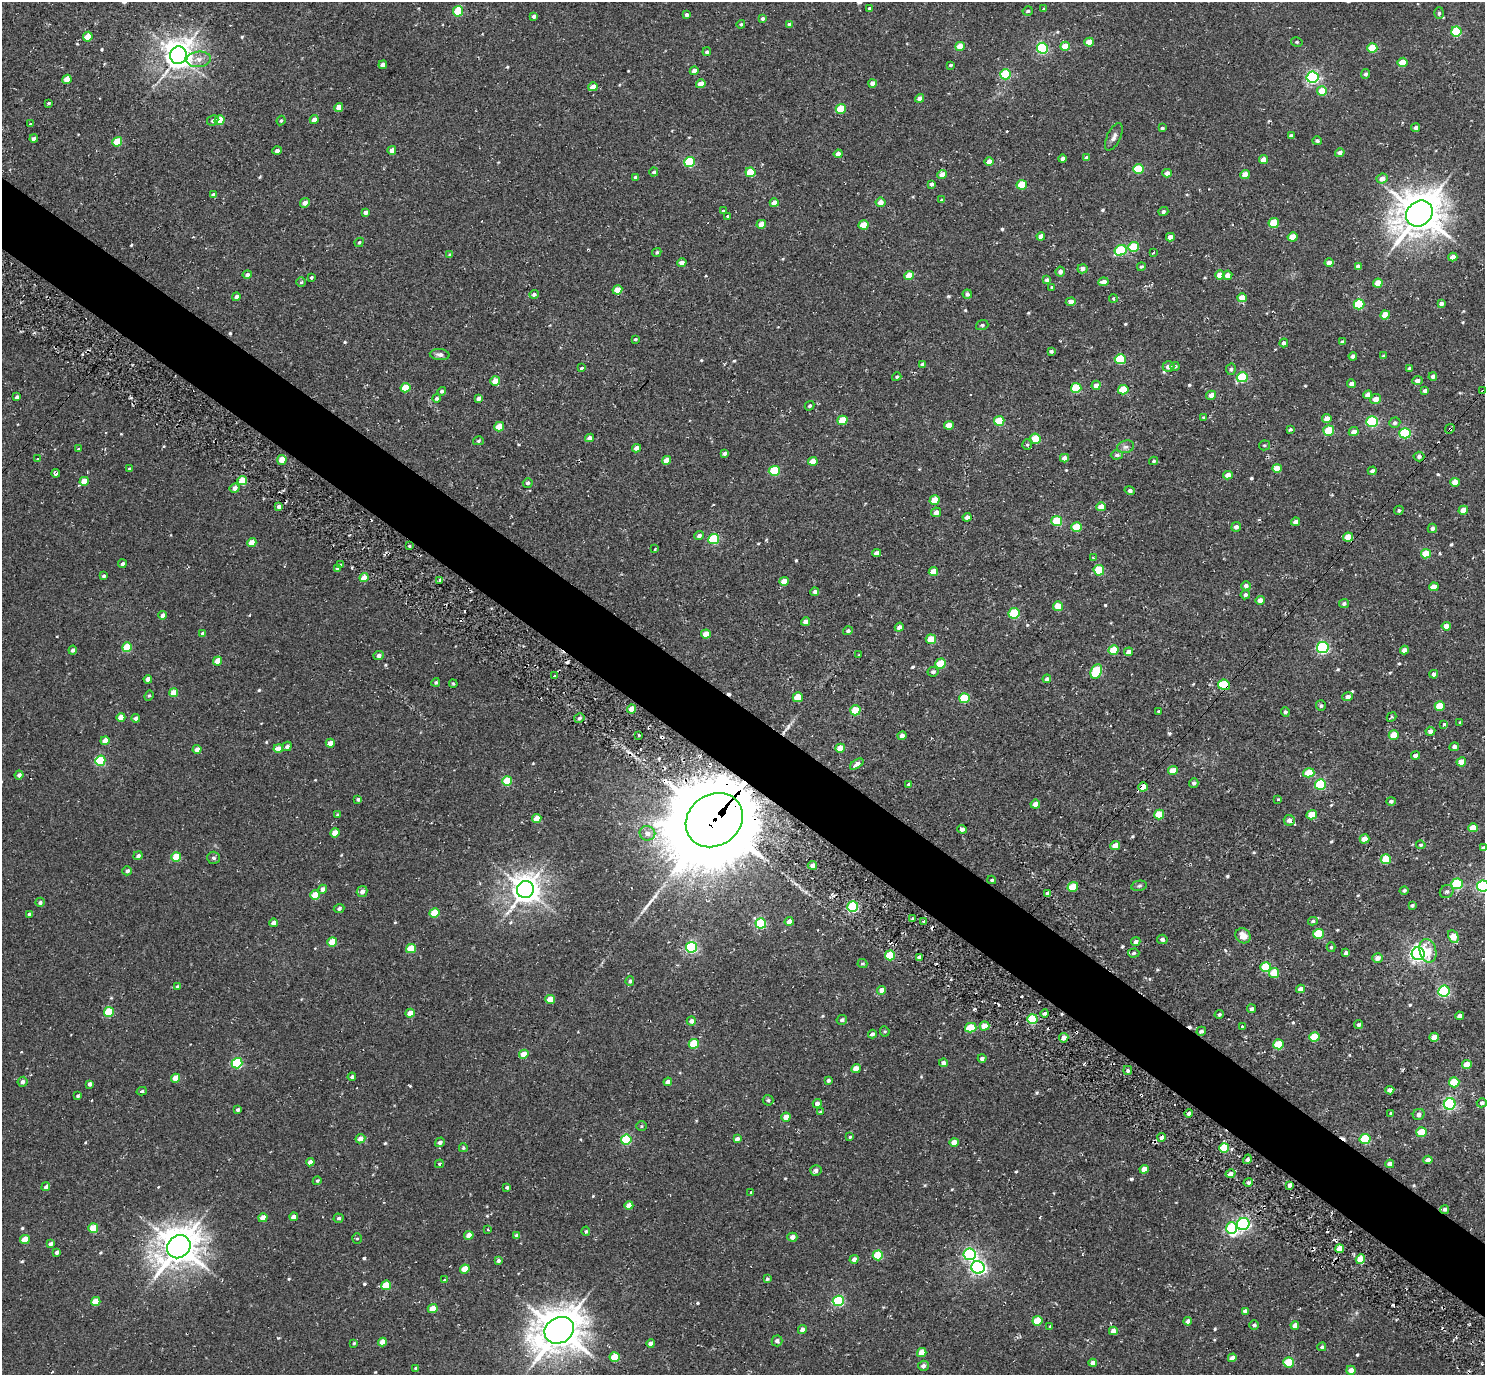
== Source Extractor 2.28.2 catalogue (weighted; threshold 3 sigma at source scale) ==
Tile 6 of 4 x 4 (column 2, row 2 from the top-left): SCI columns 1523-3005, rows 2944-4316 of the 5972 x 5985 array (HDU 1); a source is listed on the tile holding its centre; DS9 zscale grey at full resolution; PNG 1487 x 1377 px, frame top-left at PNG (2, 2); each listed source drawn as its Kron ellipse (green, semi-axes under 4 px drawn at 4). Shown black and unused: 5% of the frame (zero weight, under 2 of 3 exposures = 3% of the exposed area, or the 3 px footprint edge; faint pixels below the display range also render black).
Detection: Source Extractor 2.28.2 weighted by HDU 2 'WHT'; one run over the whole footprint, this tile lists its part. Background 0.0401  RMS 0.011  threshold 0.0506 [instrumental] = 3 sigma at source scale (4.5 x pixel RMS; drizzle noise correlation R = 1.50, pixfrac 1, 0.05/0.05 arcsec/px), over >= 5 px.
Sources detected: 616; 1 inside a brighter object's white glare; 16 cosmic-ray / hot-pixel residue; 2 long thin detections or spike segments (spike, bleed or trail) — neither listed nor drawn; of the other 597, all 500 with FLUX_AUTO >= 1.53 (the completeness limit of this list) listed and drawn (97 fainter detections not listed), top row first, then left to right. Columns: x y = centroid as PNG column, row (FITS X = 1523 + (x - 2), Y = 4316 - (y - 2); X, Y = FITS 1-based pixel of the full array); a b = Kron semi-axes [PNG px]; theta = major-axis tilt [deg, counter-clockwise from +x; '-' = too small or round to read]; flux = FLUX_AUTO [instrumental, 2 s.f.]
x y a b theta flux
870 8 3 3 - 1.9
1044 9 3 3 - 1.6
458 11 5 5 - 47
1028 11 5 4 - 2.2
1439 13 6 5 - 2.1
686 15 4 4 - 3.1
534 16 4 3 - 3.7
762 18 4 3 - 2.5
741 24 4 4 - 1.8
789 24 4 4 - 3.3
1456 31 5 5 - 69
88 37 5 4 - 18
1089 42 5 4 - 15
1297 42 6 4 -13 1.8
960 46 5 4 - 15
1065 46 5 4 - 21
1042 48 5 5 - 130
1372 48 5 5 - 31
707 52 4 4 - 2.5
178 55 9 8 - 1600
199 59 12 8 5 7.4
1403 62 5 4 - 19
383 65 4 4 - 8
950 65 3 3 - 1.6
694 71 4 4 - 9.4
1005 74 5 5 - 78
1366 74 5 4 - 2.9
1312 77 6 5 - 210
67 79 5 4 - 16
873 83 4 4 - 7.2
701 84 5 4 - 14
593 87 4 4 - 12
1322 91 5 5 - 27
920 98 5 4 - 5.4
48 103 3 3 - 2.3
339 107 4 4 - 13
841 109 5 5 - 34
314 119 4 4 - 6.4
213 120 6 5 - 2.5
219 120 5 4 - 33
281 120 5 3 - 1.6
31 124 3 3 - 6.8
1416 127 4 4 - 2.9
1162 128 3 3 - 1.8
1291 135 4 3 - 2.2
1114 137 15 6 64 5.1
34 138 4 3 - 3.7
1317 141 5 4 - 2.7
117 142 5 4 - 35
392 150 4 4 - 9.1
277 151 4 4 - 4
1340 153 5 4 - 4.8
838 154 4 4 - 7
1087 158 4 4 - 5.2
1062 159 4 4 - 4.2
1264 159 4 4 - 9
689 162 5 5 - 78
989 162 4 4 - 11
1138 169 5 5 - 53
654 172 4 4 - 2.6
750 172 5 5 - 38
1167 173 4 4 - 6.3
942 174 5 4 - 10
1245 174 5 4 - 13
635 177 4 3 - 2
1382 179 5 5 - 8.9
931 184 4 4 - 3.3
1022 185 5 5 - 32
213 195 4 3 - 3.3
942 200 4 3 - 2.4
880 202 5 4 - 8.7
305 203 5 4 - 5.5
774 203 5 4 - 13
723 211 3 3 - 33
1163 211 5 4 - 2.9
365 212 4 4 - 4.4
1419 214 14 12 40 3600
728 216 4 3 - 1.6
1274 223 5 5 - 35
761 224 5 4 - 12
864 225 5 4 - 25
1041 236 4 4 - 8.5
1170 237 4 4 - 7.5
1293 237 5 4 - 18
359 242 5 4 - 1.8
1133 247 5 5 - 48
1120 250 6 5 - 73
657 252 5 4 - 2.1
1153 253 3 2 - 1.7
450 255 4 4 - 1.9
1453 257 4 4 - 9.9
682 263 5 4 - 5.6
1329 263 4 4 - 6.9
1358 266 4 4 - 4.4
1141 267 4 4 - 1.7
1082 269 5 4 - 5.3
1060 272 5 4 - 4.3
247 274 5 4 - 3.3
909 275 5 4 - 18
1220 275 5 4 - 14
1228 275 5 4 - 7.3
311 277 4 3 - 1.6
1047 280 4 4 - 3.8
301 282 4 4 - 1.6
1103 282 5 4 - 6.4
1378 283 5 4 - 15
1052 287 4 4 - 1.7
617 290 5 4 - 17
534 294 5 4 - 3.3
967 294 4 4 - 3.1
236 297 4 4 - 4.9
1113 298 4 4 - 2.2
1242 298 5 4 - 15
1071 302 5 4 - 7.6
1441 303 4 4 - 4
1359 304 5 5 - 59
1385 315 5 4 - 18
982 325 6 5 - 2.3
635 339 4 3 - 1.6
1342 342 4 3 - 2
1284 343 4 4 - 3.7
1051 351 4 3 - 2.2
440 355 10 5 -5 4
1353 356 4 4 - 4.6
1383 356 4 3 - 2.3
1120 359 5 5 - 63
922 364 4 3 - 2.9
1175 366 5 4 - 2.4
1168 367 6 5 - 7
581 368 3 3 - 11
1410 368 4 3 - 2.5
1231 369 5 5 - 2.5
1433 376 4 4 - 3.2
897 377 4 4 - 1.7
1242 377 5 5 - 78
1417 380 5 4 - 4
495 381 5 4 - 18
1352 384 4 4 - 4.9
1096 385 4 4 - 6.5
406 388 5 4 - 28
1076 388 5 5 - 47
1123 390 5 4 - 33
442 391 4 4 - 2.6
1425 391 4 3 - 3.8
1483 391 3 3 - 8
1211 395 5 4 - 7
1368 395 4 4 - 8
17 397 4 3 - 3
436 398 4 4 - 2.6
478 398 4 4 - 4
1376 399 5 5 - 9.1
809 406 5 4 - 1.9
1204 418 4 4 - 1.6
1327 419 4 4 - 9
842 420 5 4 - 27
999 421 5 5 - 40
1372 422 6 5 - 100
1395 423 5 5 - 2.8
949 425 5 4 - 17
499 427 5 4 - 20
1450 429 5 3 - 19
1290 430 4 3 - 1.8
1329 431 5 5 - 42
1354 432 5 4 - 7.2
1405 433 5 5 - 97
590 438 4 4 - 6.2
1036 439 5 5 - 36
478 441 5 4 - 1.8
1027 445 5 5 - 1.8
1264 445 5 5 - 1.9
1125 447 8 6 15 3.7
636 448 4 4 - 6.4
78 449 3 3 - 4.1
724 453 4 3 - 3.1
1117 455 6 4 2 3.3
1419 456 5 5 - 3.4
1064 458 4 4 - 7.6
37 459 3 3 - 4.1
282 460 5 4 - 24
666 460 4 4 - 12
813 461 5 4 - 14
1154 461 4 4 - 1.8
1277 468 5 4 - 16
129 469 3 3 - 1.7
774 471 5 5 - 52
1372 471 4 4 - 3.3
56 473 4 3 - 3.2
1228 475 5 4 - 9.5
242 480 5 4 - 29
84 481 5 4 - 16
1455 482 4 4 - 12
528 483 5 4 - 2.9
235 488 5 4 - 6.1
1130 490 5 4 - 3.2
934 500 5 4 - 20
279 507 4 3 - 6.1
1101 507 4 4 - 9.4
1399 510 5 4 - 2
1463 510 5 4 - 11
936 512 5 4 - 6.1
967 517 4 4 - 5.9
1057 521 5 5 - 60
1296 522 4 4 - 7.2
1077 527 5 5 - 37
1236 527 5 4 - 4.5
1432 528 5 4 - 3.6
699 536 5 4 - 3.8
1348 537 5 4 - 22
714 539 5 5 - 79
252 542 4 4 - 14
409 546 3 3 - 1.6
655 549 3 3 - 2.1
876 553 4 4 - 5.4
1426 554 5 4 - 27
1093 558 3 3 - 1.8
122 564 4 4 - 3
341 564 3 3 - 2.2
337 569 3 3 - 3.9
1099 570 5 5 - 42
933 571 5 4 - 14
104 576 3 3 - 2
364 578 4 4 - 15
440 580 3 3 - 1.5
784 581 5 4 - 12
1246 586 5 4 - 4.4
1434 587 5 4 - 14
815 592 4 4 - 3.4
1245 595 5 4 - 2.6
1260 600 5 4 - 7.9
1344 603 5 4 - 2.6
1058 606 5 5 - 22
1014 613 5 5 - 66
163 615 4 4 - 7.3
806 622 4 4 - 8.8
1446 626 5 4 - 9.8
899 627 4 4 - 4.5
848 631 5 4 - 2.5
203 633 4 4 - 4.5
706 634 5 4 - 11
931 639 5 5 - 22
127 647 5 4 - 41
1323 647 6 5 - 170
73 650 4 4 - 3.4
1114 650 5 5 - 31
1404 650 4 4 - 6.6
1129 652 4 4 - 6.7
859 654 3 3 - 1.8
379 656 5 4 - 4.4
217 661 5 4 - 17
941 663 5 5 - 40
1096 671 7 5 65 68
933 672 5 5 - 3.6
1434 674 4 4 - 4
555 676 3 2 - 2.4
148 679 4 4 - 8.7
1047 679 4 4 - 3.1
436 682 4 4 - 2.1
453 684 4 3 - 1.6
1224 685 6 5 - 60
174 693 4 4 - 18
149 696 5 4 - 1.6
798 697 5 5 - 24
1348 697 5 4 - 5.2
964 698 5 5 - 63
1321 706 5 5 - 2.1
1440 706 5 4 - 29
632 709 4 4 - 15
855 710 5 5 - 32
1159 711 3 3 - 2.1
1285 712 4 4 - 2.9
121 717 4 4 - 16
1392 717 5 4 - 1.6
136 718 4 4 - 4
579 718 5 4 - 2.8
1460 723 4 3 - 1.6
1444 724 3 3 - 3.6
1430 731 5 4 - 4.4
639 735 3 3 - 4.3
1394 735 5 4 - 19
902 736 4 4 - 7.8
105 741 4 4 - 11
330 743 4 4 - 8.4
287 746 5 4 - 4.3
1454 747 5 4 - 4.5
278 748 5 4 - 9.6
840 748 5 4 - 19
197 749 4 4 - 7.2
1415 755 4 3 - 4.5
100 761 5 5 - 79
1461 762 5 4 - 16
857 764 7 4 33 5.2
1173 771 5 4 - 17
1309 773 6 4 15 23
19 775 4 4 - 4.6
507 781 5 5 - 45
1194 783 5 4 - 3
909 784 3 3 - 2.1
1320 785 5 5 - 93
1143 787 5 4 - 21
358 799 4 3 - 2.4
1278 800 3 3 - 1.8
1391 801 4 4 - 2.7
1035 804 5 4 - 7.5
1159 814 5 5 - 34
337 815 4 3 - 1.8
1312 815 5 4 - 21
537 819 5 4 - 19
714 820 30 25 36 20000
1289 820 5 5 - 5.3
1473 828 5 4 - 17
962 829 4 4 - 3.4
335 833 4 4 - 14
647 833 8 7 - 7.2
1365 839 5 4 - 11
1115 845 5 4 - 13
1421 845 4 4 - 1.8
1484 848 4 4 - 3.6
138 856 5 4 - 3
176 857 5 4 - 37
214 858 6 6 - 3
1386 859 5 5 - 36
812 865 5 4 - 5.8
127 871 5 4 - 3.9
992 880 4 3 - 1.6
1457 884 6 5 - 78
1139 886 8 5 10 2.4
1483 886 6 5 - 180
1073 887 5 4 - 31
322 889 5 4 - 4.8
525 889 9 8 - 1600
1404 890 4 4 - 2.2
362 892 5 5 - 5.9
1447 892 7 6 - 3.1
1048 893 4 4 - 12
315 895 5 4 - 28
40 902 5 4 - 3.2
1412 905 4 3 - 2.3
853 907 5 5 - 120
339 909 5 4 - 3.1
434 913 5 4 - 33
29 914 3 3 - 1.7
913 919 3 3 - 1.7
789 921 4 4 - 9.4
924 921 3 3 - 8.4
1313 921 5 4 - 2.1
273 923 4 4 - 6.1
761 923 5 5 - 98
1318 934 5 5 - 53
1243 936 8 7 - 11
1453 937 7 5 -62 20
1162 939 5 4 - 3.5
332 942 5 4 - 25
1136 942 5 4 - 4.6
691 947 5 5 - 170
1331 947 5 4 - 1.6
411 948 5 4 - 24
1428 951 12 8 -76 17
1134 953 6 4 4 2.3
1346 953 4 3 - 3.1
1418 954 6 6 - 500
890 955 5 5 - 45
919 957 4 3 - 3.5
1378 958 5 4 - 5.7
862 963 5 4 - 1.7
1266 967 5 5 - 51
1274 973 5 5 - 32
630 981 5 4 - 2
177 987 4 3 - 1.9
1301 989 4 4 - 6.3
882 990 4 4 - 9.8
1444 991 6 5 - 150
550 999 5 4 - 17
1252 1009 4 4 - 3.1
109 1012 5 5 - 50
410 1013 5 4 - 13
1045 1013 4 3 - 3.3
1219 1014 4 4 - 2.5
1459 1016 4 4 - 3.6
1032 1019 5 5 - 59
842 1020 5 5 - 3.1
691 1021 4 4 - 5.2
1359 1025 4 4 - 2.6
984 1026 5 4 - 16
1242 1026 3 3 - 3.8
971 1028 5 4 - 37
885 1031 5 4 - 1.7
1201 1031 5 4 - 3.1
872 1034 4 4 - 3.5
1314 1037 5 5 - 32
1434 1037 5 4 - 14
1064 1038 5 4 - 8.2
694 1044 5 5 - 38
1278 1044 5 5 - 33
524 1054 5 4 - 16
982 1058 4 4 - 3.2
237 1063 5 5 - 90
943 1063 4 4 - 6.4
1467 1064 5 4 - 18
856 1069 5 4 - 14
1128 1070 4 4 - 2.3
352 1077 4 4 - 3
176 1078 5 4 - 19
828 1080 4 3 - 2.7
22 1082 5 5 - 4.3
668 1082 4 4 - 7.6
1454 1082 5 5 - 42
90 1084 4 4 - 4.7
1390 1090 4 4 - 5.9
142 1091 5 4 - 1.8
78 1096 3 3 - 2
768 1100 5 5 - 1.9
1482 1103 5 4 - 3
817 1104 4 4 - 6.1
1450 1104 6 5 - 180
238 1110 3 3 - 2.6
821 1111 3 3 - 7.1
1391 1113 4 3 - 1.5
1189 1114 4 3 - 3.6
1419 1114 6 5 - 4.8
786 1117 4 4 - 12
642 1126 5 5 - 1.5
1421 1132 5 5 - 34
850 1137 4 4 - 1.5
1162 1137 4 4 - 4.9
360 1139 5 4 - 9.4
737 1139 4 4 - 4.5
1365 1139 5 5 - 74
626 1140 5 5 - 80
440 1142 5 4 - 4
954 1142 4 4 - 12
463 1148 4 4 - 1.7
1224 1148 5 5 - 43
1247 1159 5 4 - 3.9
1428 1160 4 4 - 8.1
310 1162 4 4 - 7.3
439 1164 4 4 - 1.9
1390 1164 4 4 - 7.2
1144 1169 4 4 - 12
816 1170 5 5 - 3.9
1231 1174 5 4 - 6.6
317 1181 4 3 - 1.6
1248 1182 5 4 - 2.2
1289 1185 4 3 - 4.3
46 1187 4 4 - 3
507 1187 4 3 - 2.3
751 1192 3 3 - 8.6
629 1205 4 4 - 9.9
1445 1209 4 4 - 2.2
294 1217 4 4 - 10
263 1218 4 4 - 15
339 1218 5 4 - 2.2
1243 1224 6 6 - 220
93 1228 5 4 - 31
1232 1228 6 5 - 69
488 1229 3 2 - 1.6
586 1231 5 4 - 1.9
469 1235 5 4 - 9.2
517 1236 4 4 - 5
792 1237 5 4 - 6.1
357 1239 5 5 - 1.6
25 1240 5 4 - 22
50 1244 4 4 - 4
179 1247 12 11 - 2900
1340 1249 4 4 - 15
56 1252 4 3 - 3.1
970 1254 6 6 - 160
878 1255 5 5 - 51
854 1259 4 4 - 5.5
1360 1259 5 4 - 22
498 1261 3 3 - 3
978 1267 6 6 - 320
465 1269 5 4 - 21
767 1279 4 3 - 2
444 1280 3 3 - 1.5
386 1285 5 4 - 33
96 1301 5 4 - 22
838 1301 5 5 - 110
433 1309 5 4 - 19
1245 1311 4 4 - 4.7
1037 1321 5 5 - 36
1188 1321 4 4 - 5.4
1254 1325 5 4 - 3.1
1295 1325 4 4 - 8.9
1050 1326 3 3 - 2
559 1330 15 12 29 3800
802 1330 4 4 - 4.8
1113 1331 4 4 - 6.4
777 1341 5 5 - 4.4
382 1342 4 4 - 9.5
354 1343 4 3 - 1.6
651 1343 4 4 - 4.8
1322 1347 4 4 - 1.8
922 1352 5 4 - 17
615 1357 5 5 - 25
1232 1358 4 4 - 9.4
1289 1362 5 5 - 48
1093 1363 4 4 - 5.6
923 1366 5 5 - 3.8
416 1368 4 3 - 1.8
1351 1370 4 4 - 8
Overlapping masked pixels (flux is a lower limit): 8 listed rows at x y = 1483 391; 1450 429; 1224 685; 1143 787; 714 820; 1048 893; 1445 1209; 1340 1249
Isophote crosses this tile's border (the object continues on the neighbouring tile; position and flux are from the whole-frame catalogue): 3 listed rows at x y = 1483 391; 1484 848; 1483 886